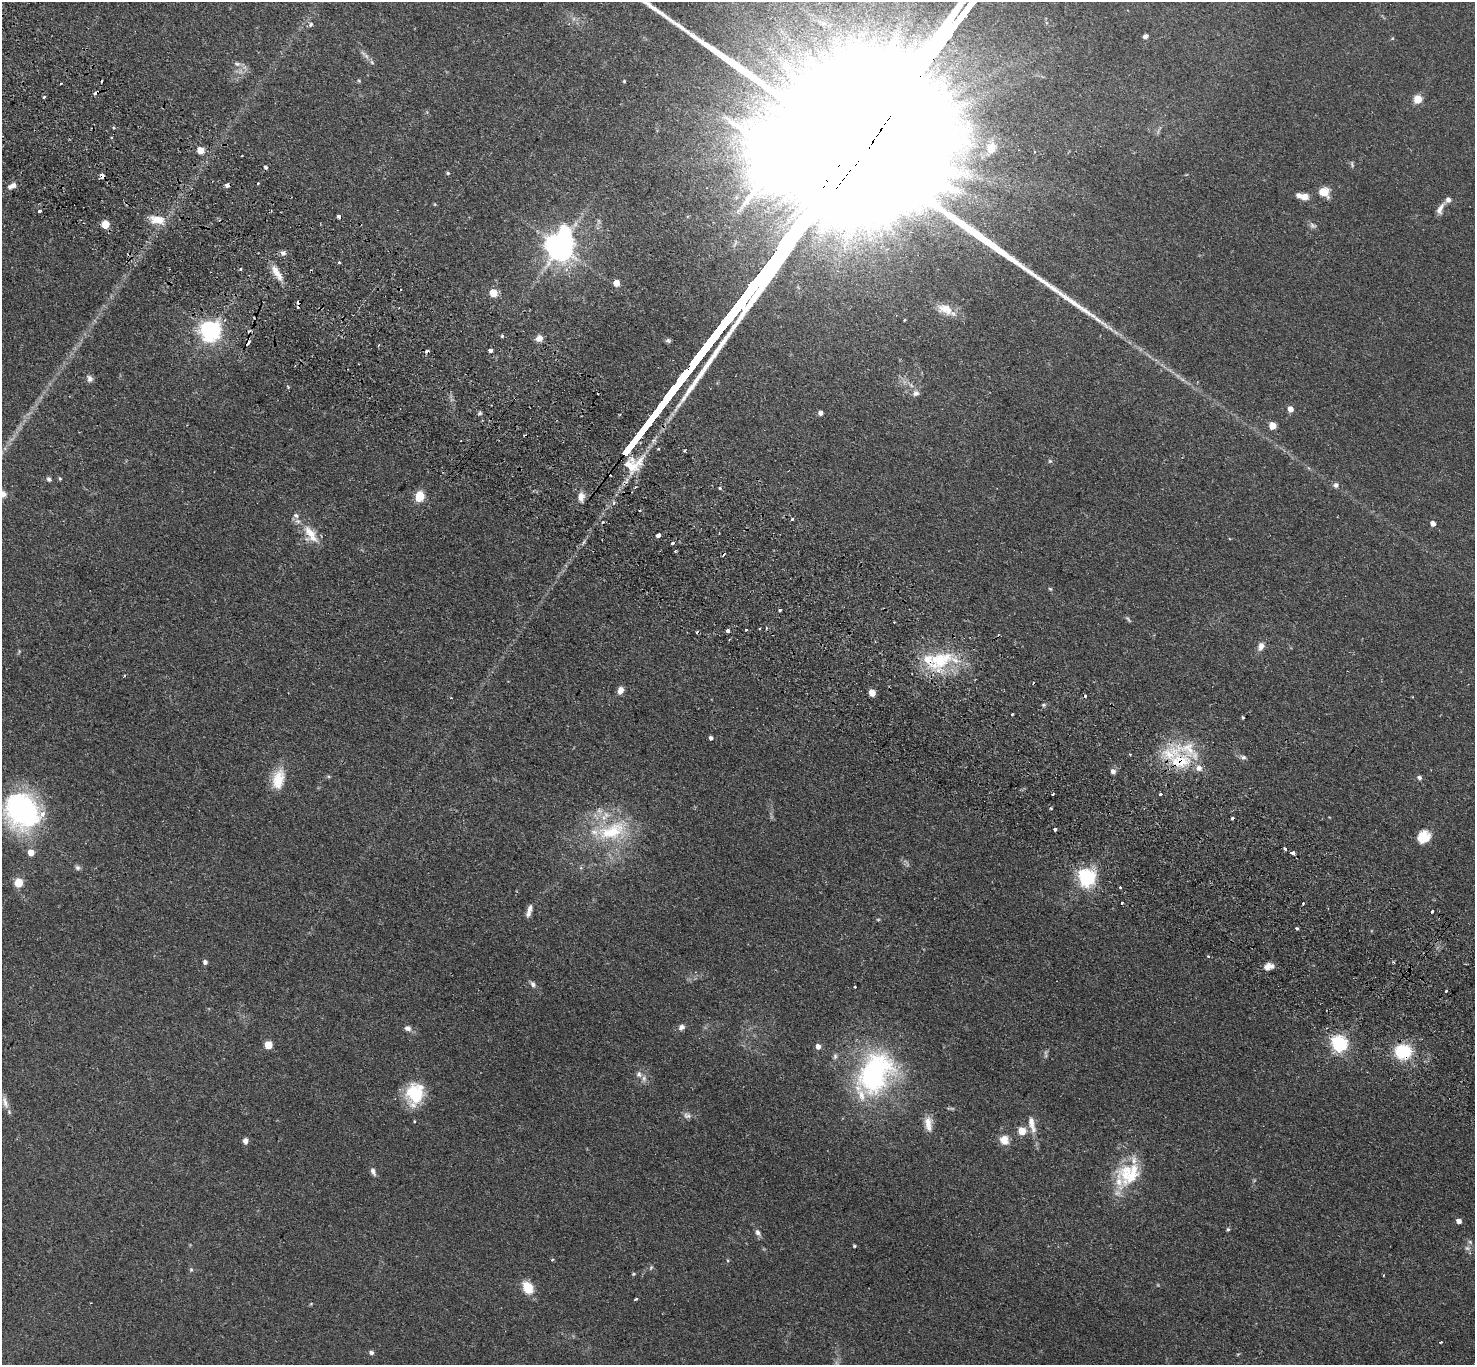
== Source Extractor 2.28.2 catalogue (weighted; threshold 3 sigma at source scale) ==
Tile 11 of 4 x 4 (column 3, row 3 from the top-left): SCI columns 2980-4452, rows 1704-3066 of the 5961 x 5993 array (HDU 1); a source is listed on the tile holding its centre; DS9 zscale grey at full resolution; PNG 1477 x 1367 px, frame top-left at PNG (2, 2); no overlay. Shown black and unused: <1% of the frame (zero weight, under 2 of 3 exposures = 3% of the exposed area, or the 3 px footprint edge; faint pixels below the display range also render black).
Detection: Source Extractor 2.28.2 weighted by HDU 2 'WHT'; one run over the whole footprint, this tile lists its part. Background 0.0743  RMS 0.0057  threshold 0.0258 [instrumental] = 3 sigma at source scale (4.5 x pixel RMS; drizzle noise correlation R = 1.50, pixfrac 1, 0.05/0.05 arcsec/px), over >= 5 px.
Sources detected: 200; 8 too faint to see at this stretch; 2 inside a brighter object's white glare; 19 cosmic-ray / hot-pixel residue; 1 long thin detection or spike segment (spike, bleed or trail) — not listed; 19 inside a brighter listed object's ellipse — not listed separately; the other 151 listed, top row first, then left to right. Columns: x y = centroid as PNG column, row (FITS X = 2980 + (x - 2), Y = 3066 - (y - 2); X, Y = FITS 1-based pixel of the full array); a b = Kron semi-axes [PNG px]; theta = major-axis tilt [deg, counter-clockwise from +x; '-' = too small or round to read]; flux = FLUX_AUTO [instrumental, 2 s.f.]
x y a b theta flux
311 24 7 5 63 1.2
1145 36 5 4 - 1.8
366 56 10 5 -54 2
237 64 10 6 -1 1.9
787 66 17 13 -39 13
359 81 5 4 - 0.66
624 81 4 4 - 0.57
61 84 3 2 - 0.53
44 97 3 3 - 2
1418 99 5 5 - 21
113 128 5 4 - 0.66
111 138 3 2 - 0.6
966 148 10 6 38 4.1
991 148 18 13 74 8.3
200 150 5 5 - 12
1035 152 3 3 - 0.74
242 156 3 2 - 0.41
1352 164 9 4 -75 0.98
448 173 5 4 - 0.8
102 175 5 4 - 4.3
258 183 3 2 - 0.76
227 185 4 3 - 5
12 186 11 6 27 3.3
1324 192 9 8 - 9.9
1305 197 8 8 - 3.9
435 204 5 3 - 0.48
1440 209 16 6 64 3.5
39 211 3 3 - 2.1
338 217 4 3 - 2.3
157 220 18 10 -6 9.8
105 224 5 5 - 18
1313 225 10 7 -33 1.8
560 247 8 8 - 850
283 253 7 6 - 1.9
339 262 3 3 - 1.6
240 269 4 4 - 0.61
278 274 23 8 -58 6.2
616 283 5 4 - 8.4
493 293 5 5 - 15
298 307 3 3 - 2.7
945 309 22 13 -20 8.4
905 320 3 3 - 1.4
210 331 7 7 - 360
502 336 4 4 - 0.82
539 338 9 7 38 3.6
248 343 4 3 - 4.6
379 345 3 3 - 0.78
490 350 5 4 - 2.2
90 379 10 7 -60 2.3
1182 379 7 4 -19 1.3
288 387 5 3 - 0.58
916 393 9 7 10 2.4
1290 409 5 4 - 5.1
479 413 6 4 22 0.96
820 413 5 5 - 2.2
1272 425 5 5 - 12
658 449 3 3 - 0.75
1050 461 5 5 - 0.86
630 465 24 16 -29 14
60 478 5 4 - 0.7
49 479 7 5 -64 1.2
1336 485 8 7 - 1.8
720 488 4 3 - 0.98
420 496 11 9 75 9
581 497 11 7 89 4.5
792 519 3 3 - 1.2
1433 523 4 4 - 4.3
310 534 27 14 -58 12
658 535 4 4 - 3.2
672 543 3 3 - 2.6
1050 589 5 4 - 0.71
780 610 3 3 - 1.2
1128 619 10 3 -49 0.91
766 628 4 3 - 0.54
760 629 3 3 - 0.97
728 630 4 4 - 2
746 630 3 2 - 0.73
1261 646 12 8 62 3.6
941 660 41 25 33 35
620 690 8 6 72 3.7
872 693 5 4 - 10
451 698 3 2 - 0.48
1043 705 5 4 - 0.82
1012 714 2 2 - 0.54
1243 717 4 3 - 0.66
711 738 4 4 - 1.6
1243 757 8 6 -25 1.6
1180 761 31 20 9 28
1113 771 7 6 - 2.4
329 777 6 4 -19 0.67
1419 778 7 6 - 1.4
278 779 27 15 78 13
1053 794 3 3 - 1.4
1160 794 3 3 - 1.9
22 810 31 26 -56 120
1055 830 3 3 - 1.8
612 831 52 25 15 43
1425 838 16 9 26 8.2
1285 849 3 3 - 2.2
31 853 5 5 - 7.8
1293 853 5 3 - 4
77 868 8 7 - 1.4
581 868 5 4 - 0.82
1087 878 7 6 - 220
19 883 5 5 - 24
1122 903 3 2 - 0.75
1303 903 3 3 - 0.83
529 909 15 6 68 3.3
1432 911 3 3 - 1.8
1297 928 3 3 - 0.89
1208 956 3 3 - 0.81
205 962 5 4 - 1.9
1393 962 3 3 - 0.61
1269 966 12 8 16 3.8
533 984 8 6 -61 1.8
855 987 3 3 - 1.2
1446 991 3 3 - 1.7
681 1027 9 7 38 2.2
408 1028 9 7 -22 2.3
1339 1044 6 6 - 180
268 1045 5 5 - 16
818 1046 5 5 - 3.3
1403 1052 18 15 -11 25
835 1056 9 5 81 1.5
875 1073 60 43 61 100
644 1078 11 6 -90 2.4
415 1094 28 21 76 23
5 1102 19 7 -73 3.6
687 1115 11 8 -13 2.4
928 1124 21 9 -81 6
1032 1124 28 9 -76 7.3
1022 1131 5 5 - 16
1004 1140 12 11 - 5.8
245 1141 7 6 - 2.4
373 1171 11 6 -65 2.2
1131 1177 34 28 -38 25
1459 1221 5 4 - 3.2
1228 1229 5 4 - 0.82
758 1232 9 7 -53 2.2
1470 1242 7 5 -44 1.2
854 1246 4 3 - 0.78
1467 1248 8 6 -2 1.8
552 1259 5 4 - 0.67
191 1270 6 5 - 0.91
633 1274 5 4 - 0.62
528 1288 15 11 -60 10
636 1299 3 2 - 0.86
311 1304 5 3 - 0.54
1440 1342 4 3 - 0.58
371 1353 5 5 - 1.7
1238 1354 6 3 18 0.57
Overlapping masked pixels (flux is a lower limit): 8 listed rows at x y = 102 175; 227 185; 338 217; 248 343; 630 465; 941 660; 1180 761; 1403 1052